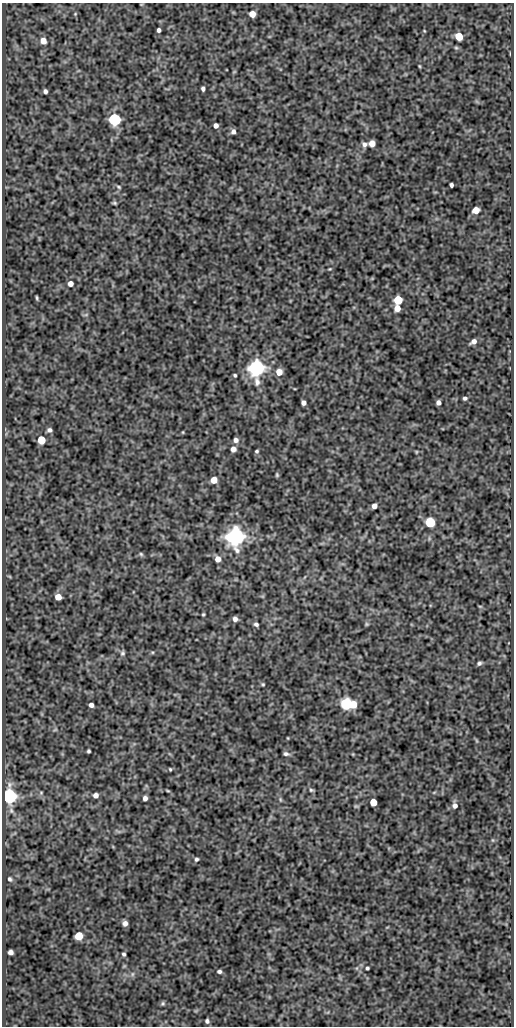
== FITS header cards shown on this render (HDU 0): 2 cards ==
NAXIS1  =                  512
NAXIS2  =                 1024

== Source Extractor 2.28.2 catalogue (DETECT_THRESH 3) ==
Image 512 x 1024 px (HDU 0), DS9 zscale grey, 1 PNG px = 1 image px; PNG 516 x 1028 px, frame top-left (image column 1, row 1024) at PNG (2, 3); no overlay
Background 94.7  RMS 0.53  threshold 1.59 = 3 sigma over >= 5 px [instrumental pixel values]
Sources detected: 81; all 81 listed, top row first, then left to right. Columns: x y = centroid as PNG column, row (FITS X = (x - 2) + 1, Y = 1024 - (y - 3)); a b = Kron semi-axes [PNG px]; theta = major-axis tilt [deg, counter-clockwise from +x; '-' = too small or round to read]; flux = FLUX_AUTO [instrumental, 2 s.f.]
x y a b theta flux
75 14 5 4 - 32
252 14 5 5 - 450
159 30 4 4 - 98
459 36 5 5 - 920
43 41 6 5 - 370
456 48 6 4 -1 45
419 66 5 3 - 32
203 89 4 4 - 98
45 91 4 4 - 110
115 119 6 6 - 6700
216 125 4 4 - 150
233 131 5 5 - 120
372 143 5 5 - 340
364 144 7 6 - 130
451 185 4 3 - 85
119 187 6 4 -37 50
114 203 5 3 - 50
476 210 5 5 - 510
330 269 4 4 - 29
70 284 5 5 - 230
37 298 4 2 - 41
398 300 5 5 - 1400
397 308 5 5 - 330
474 341 6 4 33 160
256 368 7 6 - 18000
279 372 5 5 - 370
235 375 3 3 - 52
465 398 4 3 - 71
303 403 5 4 - 150
438 403 4 4 - 140
49 430 5 5 - 98
183 432 5 3 - 29
41 440 5 5 - 1100
236 440 5 5 - 140
233 449 5 5 - 190
257 451 4 3 - 54
416 452 5 3 - 29
277 475 5 4 - 45
214 480 5 5 - 490
374 506 5 4 - 180
430 522 5 5 - 2900
235 536 7 6 - 23000
141 554 6 5 - 54
218 559 6 6 - 240
58 597 5 5 - 370
480 606 6 3 -1 32
203 614 4 3 - 40
235 619 5 5 - 130
256 624 5 4 - 85
367 624 5 5 - 44
122 653 7 6 - 73
479 663 6 5 - 80
263 684 5 4 - 40
346 704 6 6 - 4600
353 704 5 5 - 610
91 705 4 4 - 140
288 738 3 2 - 23
88 751 4 3 - 54
286 754 6 4 -12 84
170 769 3 3 - 38
311 790 5 4 - 53
168 791 7 3 -19 38
41 793 5 5 - 42
96 795 5 5 - 150
9 796 6 6 - 13000
145 798 5 4 - 130
280 799 6 4 -72 47
373 802 5 5 - 630
356 806 6 4 17 45
455 806 7 6 - 130
196 859 5 5 - 68
10 879 6 5 - 69
125 923 5 5 - 170
79 936 5 5 - 1100
11 952 5 4 - 150
124 954 4 3 - 64
367 968 3 3 - 55
219 971 4 4 - 79
132 974 7 4 89 62
163 1003 6 5 - 55
207 1021 4 4 - 79

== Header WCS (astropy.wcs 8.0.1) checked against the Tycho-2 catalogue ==
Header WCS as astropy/WCSLIB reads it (CRVAL/CRPIX/CD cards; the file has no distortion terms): RA---SIN/DEC--SIN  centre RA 14:01:41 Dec +54:45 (210.42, +54.74 deg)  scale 1 arcsec/px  FOV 8.5' x 17.1'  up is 0 deg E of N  parity normal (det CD < 0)
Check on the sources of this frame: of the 60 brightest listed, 3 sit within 1.5 arcsec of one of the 5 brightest Tycho-2 stars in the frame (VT <= 12.69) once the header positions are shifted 0.10 arcsec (0.09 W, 0.05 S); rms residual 0.29 arcsec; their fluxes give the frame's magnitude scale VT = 22.05 - 2.5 log10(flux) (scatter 0.03 mag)
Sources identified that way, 3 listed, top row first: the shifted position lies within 1.5 arcsec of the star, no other Tycho-2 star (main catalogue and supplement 1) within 3.0 arcsec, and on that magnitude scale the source's flux lands within +1.5 / -3 mag of the star's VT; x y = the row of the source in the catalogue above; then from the Tycho-2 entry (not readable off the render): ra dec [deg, ICRS J2000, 3 dp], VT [Tycho-2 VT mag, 2 dp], TYC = Tycho-2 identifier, HIP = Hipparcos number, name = IAU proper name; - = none
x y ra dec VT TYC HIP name
256 368 210.422 +54.786 11.38 3852-505-1 - -
235 536 210.433 +54.739 11.19 3852-477-1 - -
9 796 210.541 +54.667 11.77 3852-201-1 - -